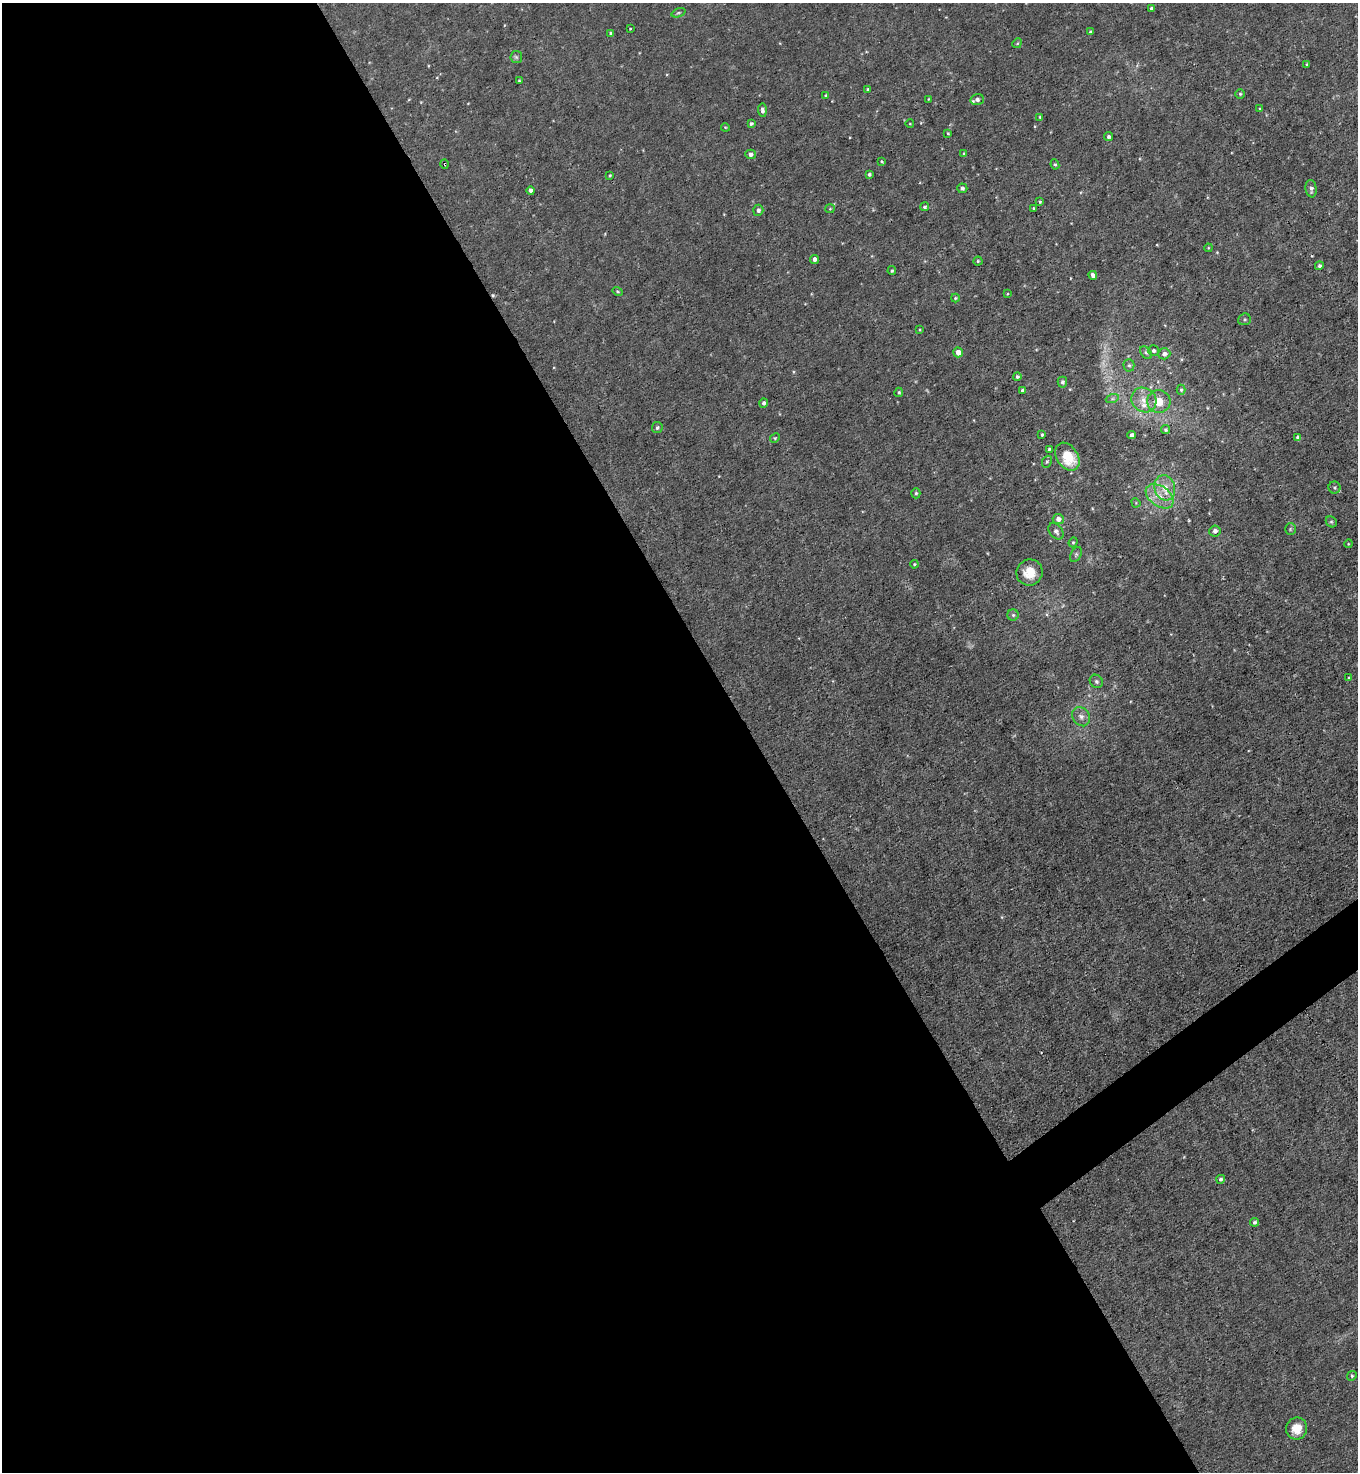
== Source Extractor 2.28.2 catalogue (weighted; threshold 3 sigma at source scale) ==
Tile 9 of 4 x 4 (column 1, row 3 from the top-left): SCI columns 295-1650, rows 1471-2940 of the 5870 x 5879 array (HDU 1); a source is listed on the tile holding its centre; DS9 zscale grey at full resolution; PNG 1360 x 1474 px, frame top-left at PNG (2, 3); each listed source drawn as its Kron ellipse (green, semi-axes under 4 px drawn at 4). Shown black and unused: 57% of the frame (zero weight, under 3 of 4 exposures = <1% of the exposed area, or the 3 px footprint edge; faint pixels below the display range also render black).
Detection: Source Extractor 2.28.2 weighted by HDU 2 'WHT'; one run over the whole footprint, this tile lists its part. Background 0.00828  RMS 0.0024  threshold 0.0109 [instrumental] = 3 sigma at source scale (4.5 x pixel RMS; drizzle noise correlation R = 1.50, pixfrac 1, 0.05/0.05 arcsec/px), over >= 5 px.
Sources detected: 99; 1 too faint to see at this stretch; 2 cosmic-ray / hot-pixel residue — neither listed nor drawn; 2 inside a brighter listed object's ellipse — not listed separately; the other 94 listed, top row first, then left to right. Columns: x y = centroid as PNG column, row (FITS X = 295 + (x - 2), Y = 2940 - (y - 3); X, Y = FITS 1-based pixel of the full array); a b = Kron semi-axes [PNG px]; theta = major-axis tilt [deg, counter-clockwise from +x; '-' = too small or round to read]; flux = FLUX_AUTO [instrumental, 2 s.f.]
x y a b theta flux
1152 9 4 3 - 0.67
678 13 7 3 21 0.31
630 29 3 2 - 0.25
1090 32 3 3 - 0.41
611 33 4 4 - 0.59
1017 43 5 4 - 0.29
516 57 6 6 - 0.5
1307 64 3 3 - 0.26
519 81 4 3 - 0.23
868 89 4 3 - 0.34
1240 94 4 4 - 0.32
826 95 4 3 - 0.28
928 99 3 2 - 0.18
977 100 7 5 14 0.77
1260 109 3 3 - 0.28
762 110 7 4 -86 0.63
1040 117 4 3 - 0.28
751 124 4 4 - 0.43
910 124 4 3 - 0.18
725 127 4 3 - 0.2
948 133 3 3 - 0.26
1109 137 4 4 - 0.54
964 153 4 4 - 0.25
750 154 5 4 - 0.95
882 161 3 2 - 0.22
445 164 5 3 - 0.3
1055 164 5 4 - 0.34
869 174 4 3 - 0.38
610 175 3 3 - 0.27
962 188 5 4 - 0.54
1311 189 9 5 -81 0.84
531 190 4 4 - 0.89
1040 202 4 3 - 0.3
924 207 4 4 - 0.45
1033 208 4 3 - 0.26
830 209 5 4 - 0.24
758 210 5 5 - 0.69
1208 248 4 3 - 0.21
814 259 4 4 - 0.86
978 261 4 4 - 0.31
1319 266 4 4 - 0.49
892 271 4 4 - 0.37
1093 275 4 4 - 1.2
618 291 5 4 - 0.3
1007 294 4 3 - 0.19
955 298 4 4 - 0.3
1244 319 6 5 - 0.41
920 330 4 2 - 0.2
1153 351 5 5 - 0.67
958 352 5 5 - 1.9
1146 353 7 5 -51 0.48
1164 354 6 5 - 0.92
1129 365 6 5 - 0.48
1017 377 4 4 - 0.45
1062 382 5 5 - 0.6
1022 390 4 3 - 0.59
1181 390 5 4 - 0.36
899 392 4 4 - 0.35
1112 399 6 4 18 0.5
1144 400 13 11 -43 2.7
1159 401 11 11 - 3.6
764 403 5 4 - 0.59
657 428 5 5 - 0.53
1166 430 5 4 - 0.4
1042 435 3 3 - 0.33
1132 435 4 4 - 0.92
1298 437 4 4 - 0.87
775 438 5 4 - 0.29
1049 449 3 3 - 0.32
1067 457 15 10 -57 7.4
1047 462 6 4 67 0.35
1165 488 13 10 -74 3.2
1334 488 6 6 - 0.47
916 493 5 4 - 0.4
1160 496 15 10 -35 3.4
1136 503 5 4 - 0.22
1058 519 5 5 - 1.3
1331 522 6 5 - 0.37
1290 529 6 5 - 0.36
1056 531 9 6 -50 0.81
1215 531 5 5 - 0.97
1073 542 5 4 - 0.3
1348 544 4 3 - 0.23
1076 554 8 5 64 0.45
914 564 4 3 - 0.26
1030 572 13 13 - 4.3
1013 615 5 5 - 0.47
1349 678 4 3 - 0.23
1096 681 7 6 - 0.54
1081 717 10 8 -54 1.2
1221 1179 4 4 - 0.56
1255 1222 4 4 - 0.5
1352 1376 5 4 - 0.36
1297 1429 11 10 - 3.4
Overlapping masked pixels (flux is a lower limit): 1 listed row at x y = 445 164